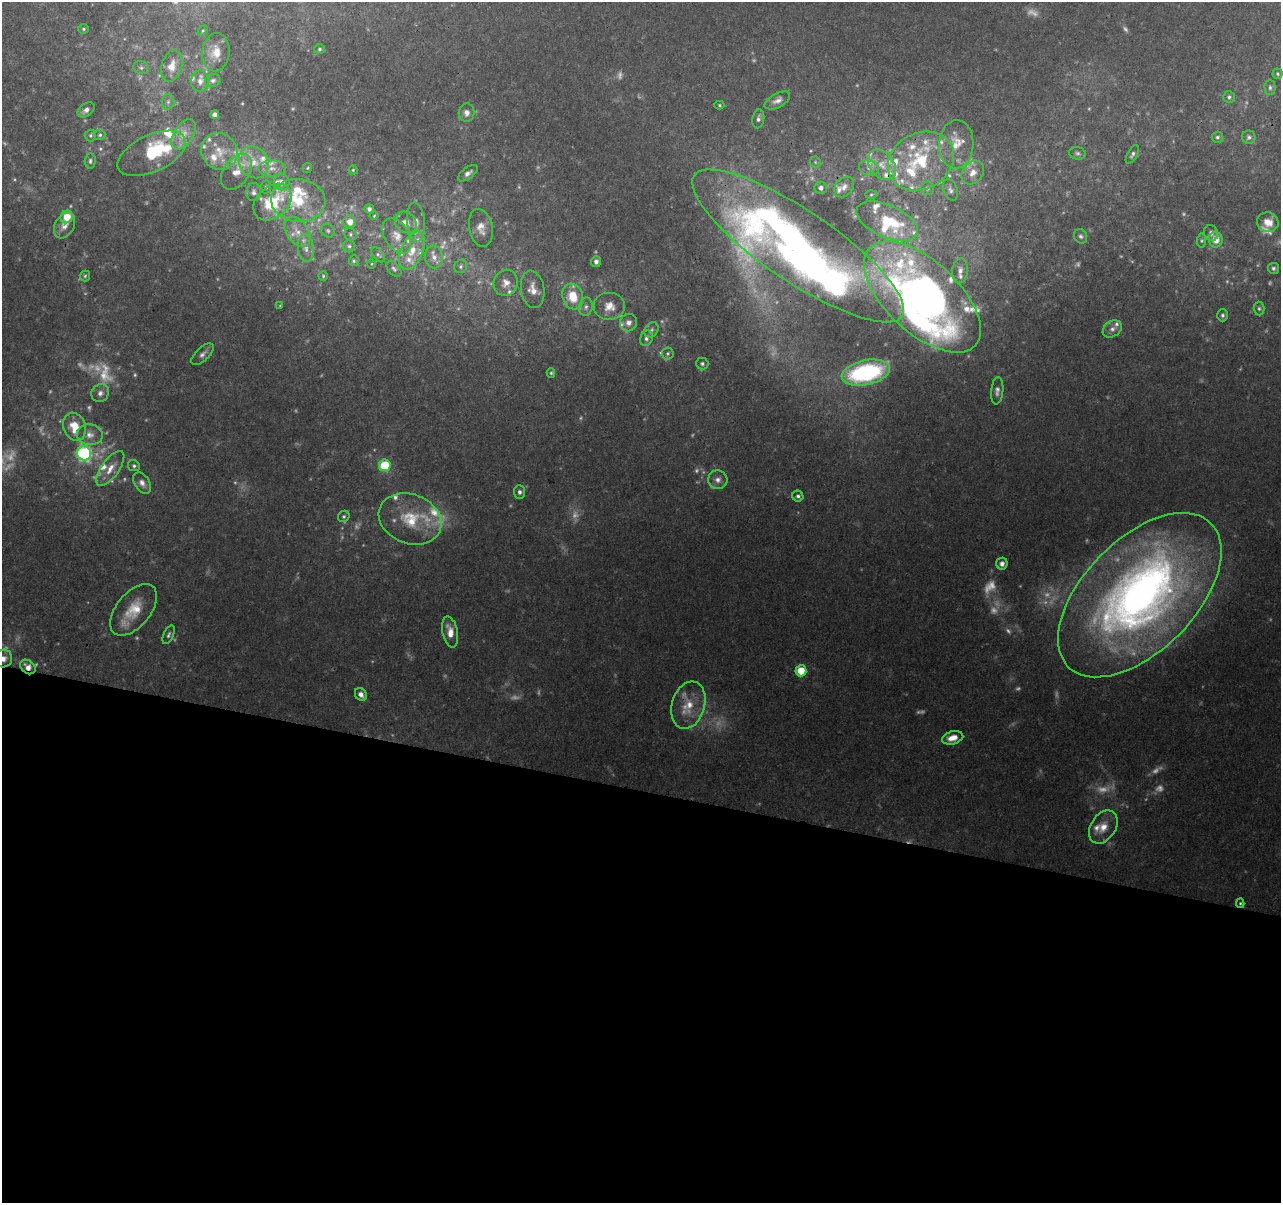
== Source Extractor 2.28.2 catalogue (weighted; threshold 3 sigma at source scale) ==
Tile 14 of 4 x 4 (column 2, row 4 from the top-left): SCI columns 1288-2566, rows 283-1483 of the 5125 x 5308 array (HDU 1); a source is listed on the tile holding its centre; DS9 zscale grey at full resolution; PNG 1283 x 1205 px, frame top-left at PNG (2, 2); each listed source drawn as its Kron ellipse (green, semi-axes under 4 px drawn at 4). Shown black and unused: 34% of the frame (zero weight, under 3 of 4 exposures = <1% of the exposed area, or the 3 px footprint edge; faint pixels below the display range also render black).
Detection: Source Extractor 2.28.2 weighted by HDU 2 'WHT'; one run over the whole footprint, this tile lists its part. Background 0.0727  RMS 0.0054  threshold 0.0242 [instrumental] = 3 sigma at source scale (4.5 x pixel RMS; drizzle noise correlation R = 1.50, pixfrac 1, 0.0396/0.0396 arcsec/px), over >= 5 px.
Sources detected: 239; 63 too faint to see at this stretch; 4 inside a brighter object's white glare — neither listed nor drawn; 44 inside a brighter listed object's ellipse — not listed separately; the other 128 listed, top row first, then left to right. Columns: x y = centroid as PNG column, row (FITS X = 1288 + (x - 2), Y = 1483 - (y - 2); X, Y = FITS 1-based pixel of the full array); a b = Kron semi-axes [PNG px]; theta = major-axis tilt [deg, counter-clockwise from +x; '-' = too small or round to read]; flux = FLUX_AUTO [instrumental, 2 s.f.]
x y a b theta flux
84 29 5 4 - 0.85
203 31 6 4 45 0.67
319 49 5 5 - 0.98
216 52 19 13 84 8.2
172 66 16 10 74 6.9
141 68 8 6 -20 1.6
1277 74 5 5 - 0.86
213 80 8 6 15 1.6
200 81 10 9 - 3.7
1270 87 7 5 -89 1.4
1229 97 6 6 - 1.3
777 100 14 7 28 3.2
168 102 8 6 89 1.6
719 105 5 4 - 0.7
86 110 9 6 36 2.7
467 113 9 8 - 2.8
215 114 4 4 - 2
758 119 9 6 81 2
184 134 17 9 57 6.7
90 135 6 5 - 1
100 135 5 5 - 1
1217 137 6 5 - 1.1
1249 137 7 6 - 1.5
956 144 24 17 87 13
219 151 19 17 -55 12
152 153 37 18 25 36
1078 153 8 6 -11 1.5
1132 154 10 5 61 1.6
90 161 7 5 85 1.4
921 161 34 28 28 41
254 162 16 14 -55 11
815 162 5 5 - 0.8
882 165 17 12 -52 8.2
272 168 14 8 4 4.6
307 168 5 4 - 0.72
869 168 10 7 -18 2.9
353 170 4 4 - 0.7
236 172 20 13 55 9.1
468 173 11 5 37 2.4
973 173 13 10 51 5.5
282 182 8 8 - 3.8
266 187 6 5 - 1.2
844 187 11 8 49 3.2
821 188 6 6 - 2.3
927 188 7 6 - 1.6
950 190 11 7 -70 2.1
254 192 9 7 85 1.9
871 195 5 3 - 0.67
298 201 27 21 -5 28
272 202 21 15 41 32
369 209 5 4 - 1.5
374 216 4 4 - 0.56
67 217 6 6 - 8.8
887 221 33 16 -23 26
350 222 6 6 - 5.5
406 222 12 9 -43 4.8
416 222 20 9 -84 5.3
1268 222 11 10 - 7.1
65 226 14 9 60 4.2
481 228 19 11 -79 6.2
328 231 7 6 - 1.2
297 232 17 10 -55 7.3
1211 233 8 7 - 2.3
350 234 6 5 - 1.1
397 236 19 12 -60 7.3
1081 236 7 6 - 1.4
1202 240 7 4 84 1
1216 240 8 7 - 6.4
349 246 6 6 - 1.1
798 246 125 35 -34 250
306 248 14 8 -83 4.2
412 251 20 11 67 11
378 255 9 5 -50 1.3
434 257 11 9 -78 4.2
354 261 5 5 - 0.9
596 262 5 5 - 2.4
372 264 5 3 - 0.5
461 266 7 6 - 1.3
1273 268 5 5 - 1.2
394 269 9 5 -47 1.4
960 271 13 8 83 3.5
85 276 5 5 - 0.86
323 276 4 4 - 0.73
506 283 13 12 - 5.4
533 289 19 11 -81 6.6
573 297 13 10 -71 14
922 297 72 36 -43 330
280 306 4 3 - 0.46
609 306 16 14 0 7.3
586 307 9 6 79 2
1259 308 7 5 -88 1.1
1222 315 6 5 - 1.3
628 323 9 8 - 3.1
1112 329 10 7 33 2.7
651 330 8 6 53 1.7
646 338 8 6 68 2
668 353 6 6 - 1.1
203 354 14 6 43 2.5
702 364 6 6 - 1.2
551 373 5 4 - 0.73
866 373 24 12 12 71
997 391 13 6 84 2.5
100 393 9 8 - 2.6
74 427 14 11 -70 12
90 435 13 10 -9 5
84 453 7 7 - 97
385 465 6 5 - 35
134 466 6 5 - 1.3
110 468 21 8 54 7.1
718 480 10 9 - 3.3
142 483 12 7 -58 3.2
519 492 7 5 -87 1.6
798 496 6 5 - 1.4
344 516 6 5 - 1.1
410 519 32 24 -21 24
1002 564 6 5 - 2.3
1140 595 101 56 45 410
134 610 30 17 50 16
450 632 15 7 -78 6.3
169 635 10 5 66 1.4
3 659 9 8 - 3.6
28 667 8 6 -38 4.6
801 671 5 5 - 11
361 694 7 5 -58 2.9
688 705 24 16 73 14
953 738 11 6 15 5.8
1103 827 18 12 57 7.6
1240 903 5 4 - 0.73
Overlapping masked pixels (flux is a lower limit): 3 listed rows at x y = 922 297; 28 667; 688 705
Isophote crosses this tile's border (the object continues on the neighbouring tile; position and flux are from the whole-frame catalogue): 1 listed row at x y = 3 659